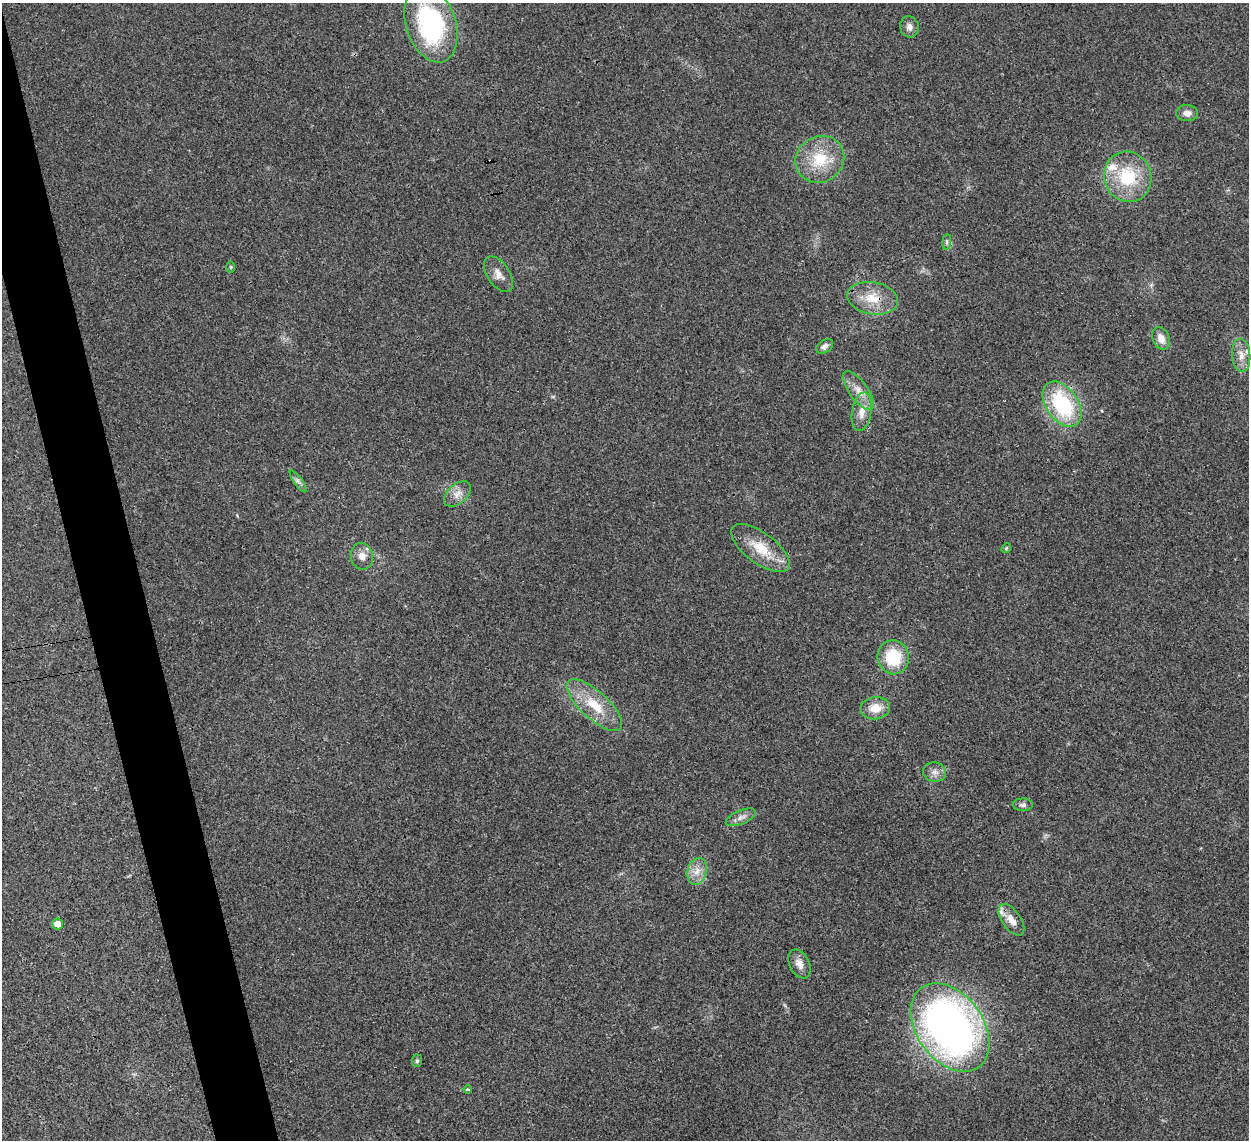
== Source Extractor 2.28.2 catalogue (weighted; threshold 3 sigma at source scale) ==
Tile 11 of 4 x 4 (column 3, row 3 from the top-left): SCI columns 2535-3781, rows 1430-2567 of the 5065 x 5020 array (HDU 1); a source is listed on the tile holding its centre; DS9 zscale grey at full resolution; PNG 1251 x 1142 px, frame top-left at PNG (2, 3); each listed source drawn as its Kron ellipse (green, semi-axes under 4 px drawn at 4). Shown black and unused: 4% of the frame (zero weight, under 3 of 4 exposures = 2% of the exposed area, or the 3 px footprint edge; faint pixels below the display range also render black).
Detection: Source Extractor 2.28.2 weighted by HDU 2 'WHT'; one run over the whole footprint, this tile lists its part. Background 0.0282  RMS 0.0046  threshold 0.0209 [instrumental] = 3 sigma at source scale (4.5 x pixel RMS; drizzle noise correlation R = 1.50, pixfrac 1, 0.05/0.05 arcsec/px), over >= 5 px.
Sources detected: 35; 1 cosmic-ray / hot-pixel residue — neither listed nor drawn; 1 inside a brighter listed object's ellipse — not listed separately; the other 33 listed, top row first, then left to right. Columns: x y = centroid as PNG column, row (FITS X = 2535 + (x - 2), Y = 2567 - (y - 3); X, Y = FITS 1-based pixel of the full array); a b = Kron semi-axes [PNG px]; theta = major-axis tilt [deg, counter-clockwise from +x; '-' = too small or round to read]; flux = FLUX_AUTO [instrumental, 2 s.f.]
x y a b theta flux
431 24 40 24 -72 71
909 27 11 9 -75 2.5
1187 113 11 8 -2 2.8
820 159 25 23 34 18
1128 177 25 23 -69 24
947 242 8 4 83 0.91
231 267 6 4 -90 0.48
499 274 20 11 -56 4.5
873 298 26 16 -10 11
1161 338 12 8 -65 4.3
825 346 9 6 35 1.8
1241 355 17 9 -85 4.8
858 391 23 9 -55 5.9
1062 404 25 16 -55 39
862 412 19 9 80 6
298 481 13 4 -54 1.5
457 494 16 9 42 4
760 548 34 15 -36 13
1006 548 5 4 - 0.59
362 556 13 11 -78 3.8
893 657 17 15 -73 19
594 705 35 13 -42 15
875 708 15 11 7 7.3
935 772 11 9 -11 2.9
1023 805 10 6 1 1.5
741 817 16 6 23 2.8
697 871 14 9 74 4.6
1011 920 18 9 -55 5
57 924 5 5 - 3.8
799 964 15 10 -64 3.8
950 1027 49 33 -54 260
417 1061 6 5 - 0.83
468 1089 4 3 - 0.75
Overlapping masked pixels (flux is a lower limit): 2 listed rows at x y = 431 24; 873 298